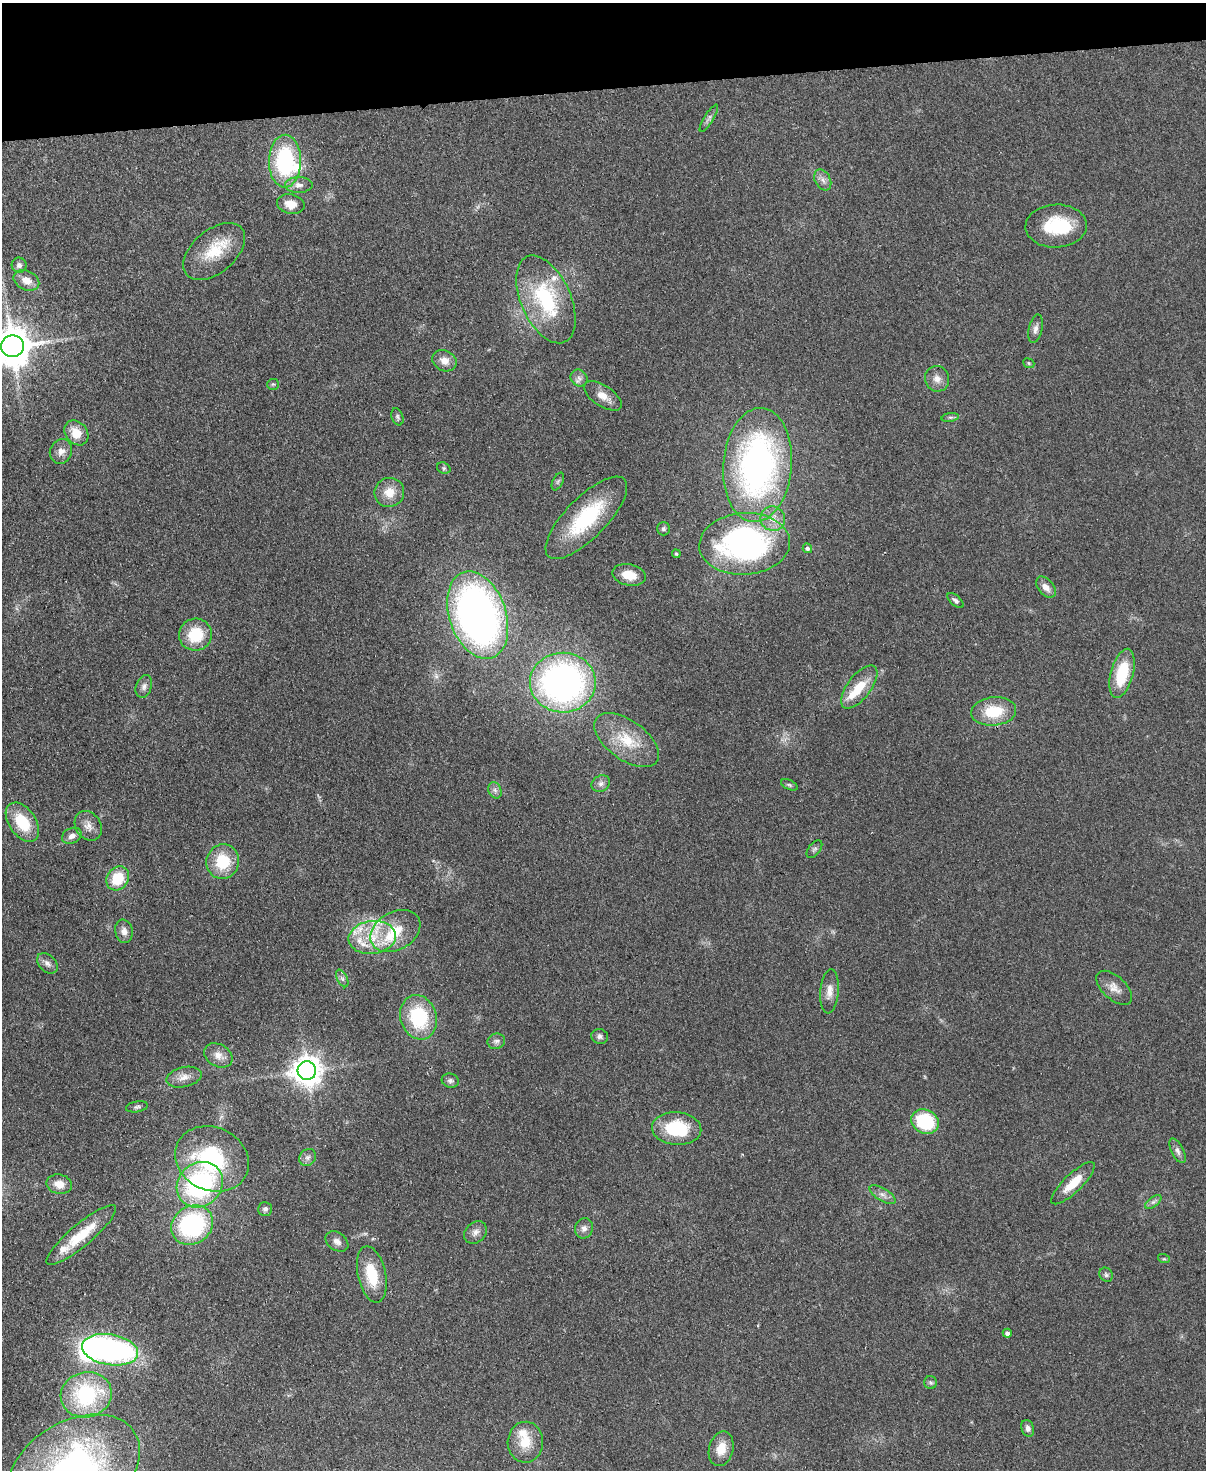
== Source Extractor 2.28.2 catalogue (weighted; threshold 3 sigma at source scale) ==
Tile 3 of 4 x 3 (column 3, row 1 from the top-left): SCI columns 2463-3666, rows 3086-4553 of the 4925 x 4814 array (HDU 1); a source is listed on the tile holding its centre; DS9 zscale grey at full resolution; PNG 1208 x 1472 px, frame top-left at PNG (2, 3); each listed source drawn as its Kron ellipse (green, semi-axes under 4 px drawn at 4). Shown black and unused: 6% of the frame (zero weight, under 2 of 3 exposures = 3% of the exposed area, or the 3 px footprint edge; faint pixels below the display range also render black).
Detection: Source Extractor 2.28.2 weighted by HDU 2 'WHT'; one run over the whole footprint, this tile lists its part. Background 0.112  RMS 0.0085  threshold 0.038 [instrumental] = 3 sigma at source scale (4.5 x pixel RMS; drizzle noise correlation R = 1.50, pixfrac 1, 0.05/0.05 arcsec/px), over >= 5 px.
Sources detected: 105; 2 inside a brighter object's white glare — neither listed nor drawn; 9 inside a brighter listed object's ellipse — not listed separately; the other 94 listed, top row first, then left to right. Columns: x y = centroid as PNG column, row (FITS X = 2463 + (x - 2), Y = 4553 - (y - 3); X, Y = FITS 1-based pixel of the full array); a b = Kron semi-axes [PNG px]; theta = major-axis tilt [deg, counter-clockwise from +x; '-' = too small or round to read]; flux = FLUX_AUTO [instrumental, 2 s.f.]
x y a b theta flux
709 118 16 4 59 2.8
285 161 26 16 89 82
823 180 11 7 -62 4.1
299 185 14 7 0 4.8
291 204 14 9 -12 9.8
1056 226 31 21 3 36
214 252 36 21 40 31
19 265 7 7 - 3.5
26 280 13 9 -25 8.8
546 299 47 25 -66 73
1036 329 14 6 77 4.1
12 346 11 11 - 2600
444 361 12 10 -28 7.8
1029 363 6 4 -23 1.1
579 378 9 8 - 3.6
937 379 13 12 - 6.4
273 384 6 5 - 1.2
603 396 21 10 -33 9.8
397 417 9 5 -70 1.8
950 417 9 4 8 1.7
76 433 14 10 -48 14
61 451 13 11 67 5.9
757 465 57 34 85 280
444 468 7 5 -21 1.4
558 481 9 5 63 1.8
389 492 15 14 - 13
586 518 54 20 45 66
773 519 12 12 - 9.3
663 529 6 6 - 1.7
745 544 45 31 4 210
807 548 5 4 - 2.4
676 554 4 4 - 1.5
629 575 17 10 -13 14
1046 587 12 7 -49 6.3
956 601 10 5 -41 2.2
478 615 45 28 -71 430
195 635 16 16 - 28
1122 673 25 11 75 36
563 683 33 30 -1 310
144 686 11 7 72 3.7
859 687 25 11 52 20
994 711 22 14 6 28
627 740 37 19 -36 31
601 784 10 8 31 3.4
789 785 9 4 -24 1.6
495 790 8 6 -68 2.8
22 822 22 13 -55 31
88 826 16 12 -56 7.4
72 836 10 7 26 5.2
814 849 10 6 52 2.1
223 862 17 16 - 31
118 878 13 10 53 25
124 931 12 8 -80 5.6
395 931 26 19 29 28
372 937 24 16 6 29
47 963 12 8 -45 4.4
342 978 9 5 -62 2.3
1114 988 22 11 -42 8.4
829 991 22 9 85 8.1
419 1017 22 18 -73 53
600 1036 8 7 - 2.9
496 1041 9 7 17 2.8
218 1055 15 11 -29 7.2
307 1071 9 9 - 1200
184 1077 18 10 13 7.5
450 1081 8 7 - 2.5
137 1107 11 5 10 2.1
925 1122 14 11 -27 50
677 1129 24 16 -4 44
1177 1151 13 6 -64 3.4
308 1157 9 7 42 3.1
212 1159 38 31 -25 83
1073 1183 29 9 44 17
59 1184 13 9 -10 8.6
200 1185 24 21 42 130
883 1195 14 6 -32 4.4
1153 1202 9 5 35 2.4
265 1209 7 7 - 2.5
192 1225 22 18 34 110
584 1228 10 9 - 4.3
475 1232 12 10 45 4.8
81 1235 44 11 40 28
337 1241 12 9 -36 4.6
1164 1259 6 3 -17 0.94
372 1274 29 14 -77 27
1106 1275 7 6 - 2.1
1007 1333 4 4 - 2.7
110 1350 28 15 -10 230
930 1382 6 6 - 1.7
86 1395 26 22 15 70
1028 1428 8 6 -71 3.3
525 1442 20 18 88 18
721 1449 17 12 75 13
74 1469 71 48 31 300
Isophote crosses this tile's border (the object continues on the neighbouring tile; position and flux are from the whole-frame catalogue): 2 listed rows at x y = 12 346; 74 1469